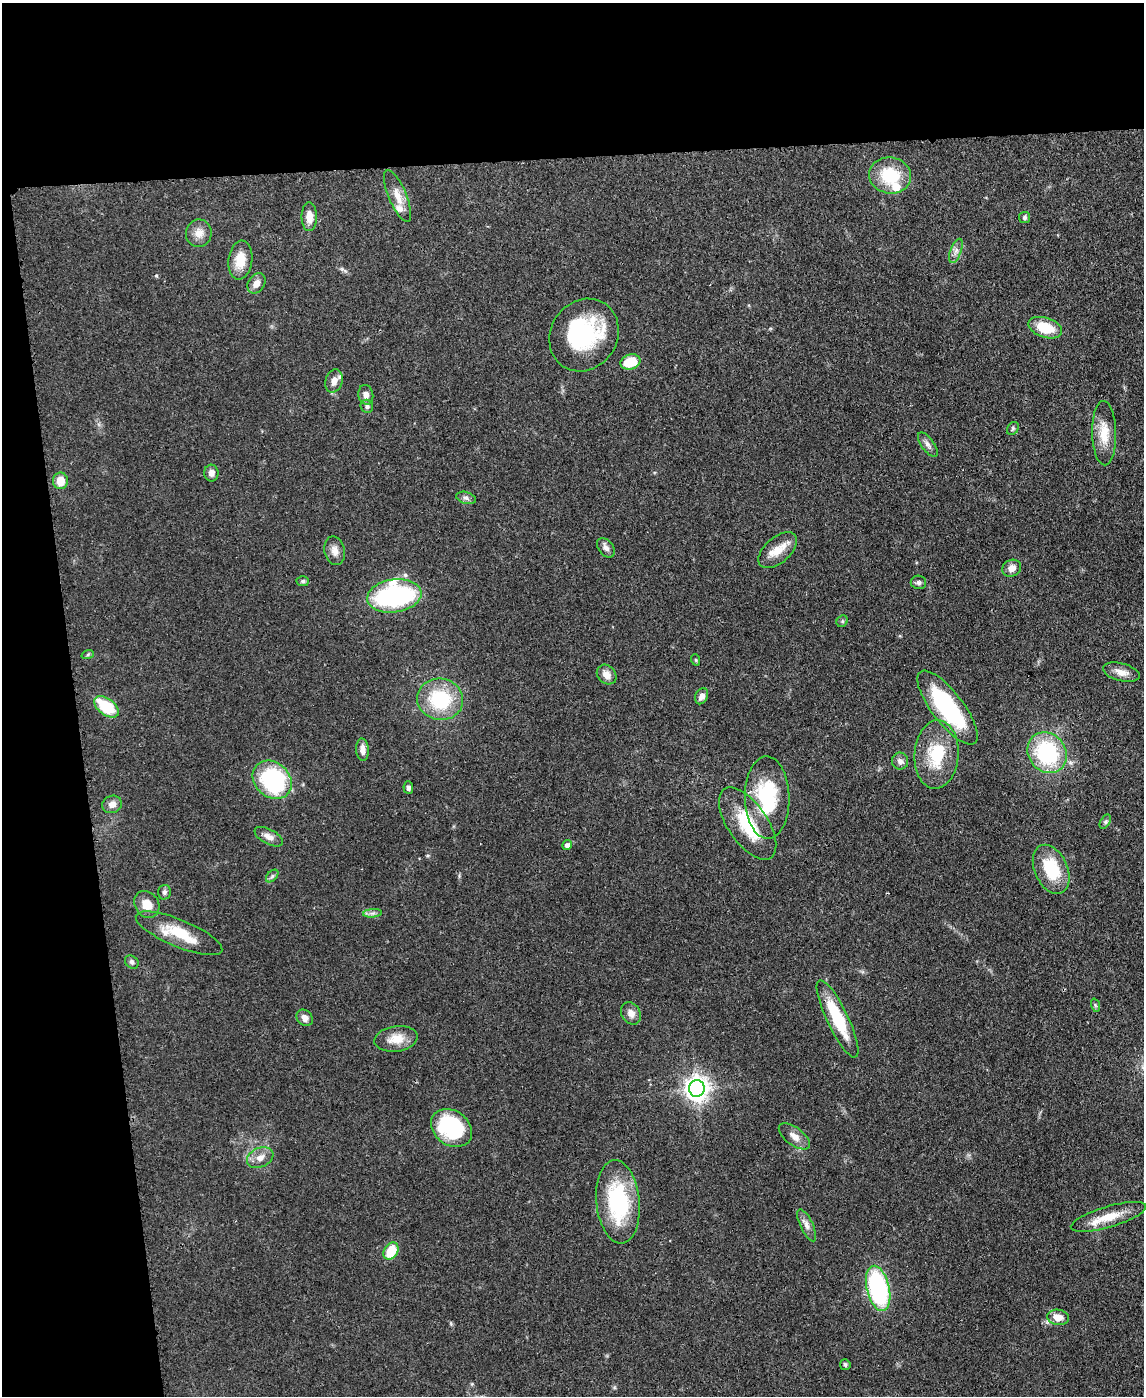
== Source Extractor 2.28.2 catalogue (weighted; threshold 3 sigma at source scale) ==
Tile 1 of 4 x 3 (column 1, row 1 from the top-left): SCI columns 71-1212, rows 2992-4385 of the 4717 x 4694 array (HDU 1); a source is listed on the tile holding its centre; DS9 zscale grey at full resolution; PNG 1146 x 1398 px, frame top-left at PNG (2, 3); each listed source drawn as its Kron ellipse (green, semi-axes under 4 px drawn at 4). Shown black and unused: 18% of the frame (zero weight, under 3 of 4 exposures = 9% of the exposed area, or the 3 px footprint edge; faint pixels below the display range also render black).
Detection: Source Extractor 2.28.2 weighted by HDU 2 'WHT'; one run over the whole footprint, this tile lists its part. Background 0.081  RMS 0.0043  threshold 0.0196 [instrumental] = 3 sigma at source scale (4.5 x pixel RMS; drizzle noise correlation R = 1.50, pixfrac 1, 0.05/0.05 arcsec/px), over >= 5 px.
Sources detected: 75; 2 inside a brighter object's white glare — neither listed nor drawn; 2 inside a brighter listed object's ellipse — not listed separately; the other 71 listed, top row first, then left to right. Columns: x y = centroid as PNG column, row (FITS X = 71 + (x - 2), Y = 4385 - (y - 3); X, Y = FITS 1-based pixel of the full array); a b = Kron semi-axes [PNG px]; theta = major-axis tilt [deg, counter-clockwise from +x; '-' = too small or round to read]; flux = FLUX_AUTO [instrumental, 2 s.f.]
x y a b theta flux
890 176 21 18 -9 19
398 196 28 9 -67 5.4
309 217 14 7 -90 4.2
1024 218 5 5 - 1.1
199 233 14 13 - 4.2
956 251 13 5 69 1.9
240 260 19 12 83 8.9
256 283 11 8 55 3.2
1045 328 17 10 -18 13
584 335 38 33 56 41
630 362 10 7 18 12
334 381 12 8 72 3.3
366 395 10 7 -77 2.4
367 406 7 6 - 1.2
1013 428 7 5 56 0.71
1104 433 32 12 -89 9.2
928 445 14 6 -55 1.9
211 473 8 7 - 2.3
60 481 8 7 - 6.6
466 498 10 6 -16 1.5
606 548 11 7 -52 2
778 550 23 13 42 6.7
335 551 14 10 -79 3.2
1012 568 9 8 - 3.1
303 581 6 5 - 0.78
918 582 8 6 -8 1.1
394 596 27 16 8 75
842 621 6 5 - 0.68
88 654 6 4 20 0.64
696 660 6 3 -71 0.47
1121 672 19 9 -15 3.8
607 675 11 9 -44 3.7
702 696 8 6 65 2.2
440 699 23 20 -12 28
106 707 14 8 -37 19
948 708 45 16 -52 44
362 750 11 6 -86 2.8
1047 753 21 18 -53 41
936 754 34 22 87 20
900 761 8 8 - 2
272 780 21 17 -42 48
408 788 6 5 - 1.1
767 798 41 22 -89 31
112 804 10 8 18 2.8
1105 822 8 4 59 0.84
748 824 41 19 -55 20
269 837 15 7 -28 2.8
567 845 5 4 - 1.7
1051 869 26 16 -65 19
272 876 7 4 46 0.95
164 892 7 6 - 1
147 904 14 11 -56 5.4
372 913 9 4 5 1.2
179 933 46 13 -23 15
132 962 7 6 - 1.1
1095 1005 7 4 -72 0.69
631 1013 12 9 -55 2.7
305 1018 9 7 -46 2.9
837 1019 42 10 -64 22
396 1039 22 12 8 6.9
697 1088 8 8 - 370
451 1128 22 17 -35 38
794 1136 18 9 -37 3.7
260 1158 14 9 24 3.8
618 1202 42 21 -85 40
1108 1217 39 10 16 10
807 1225 17 6 -65 2.6
391 1251 9 6 60 12
878 1288 23 11 -77 62
1058 1317 11 7 -8 5.3
845 1365 5 5 - 0.85
Unlisted compact peaks at least as high as the median listed source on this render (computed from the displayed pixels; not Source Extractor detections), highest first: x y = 156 276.